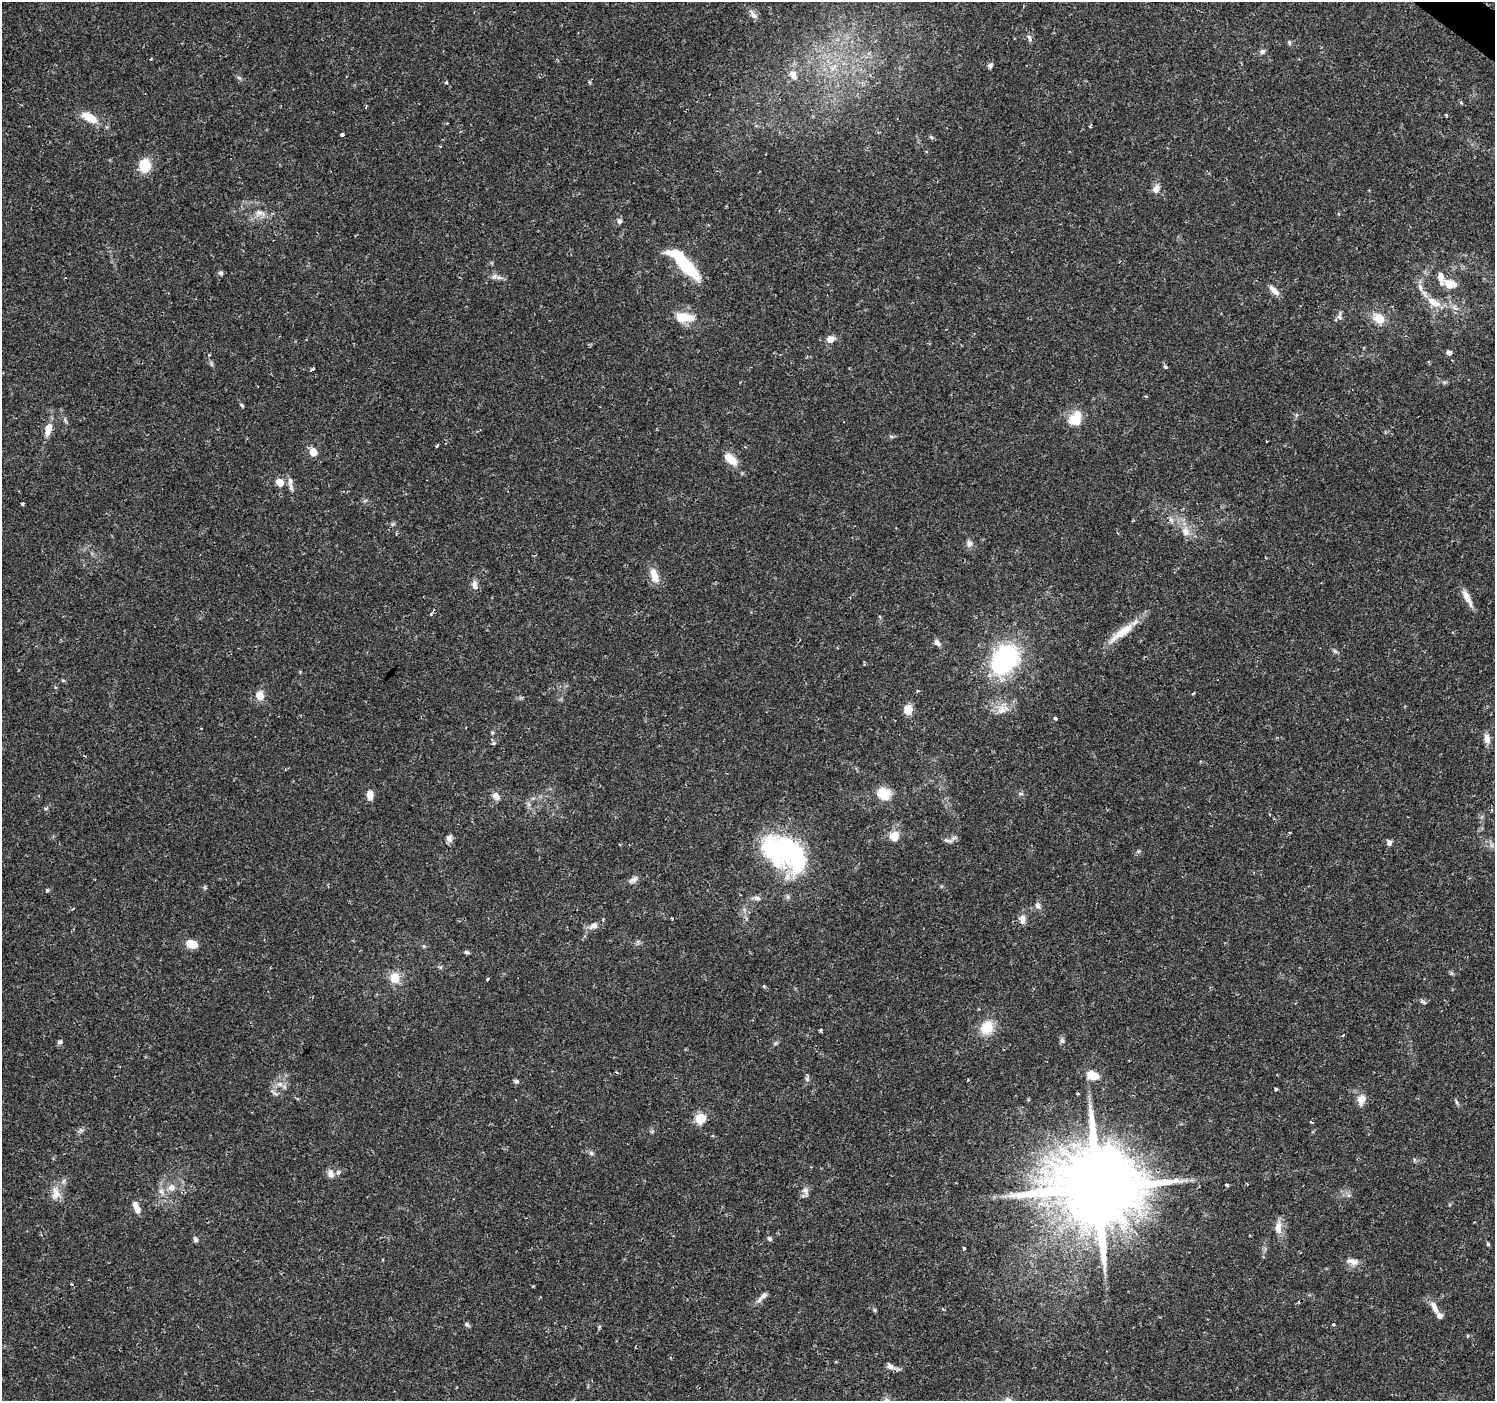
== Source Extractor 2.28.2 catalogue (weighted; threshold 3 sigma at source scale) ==
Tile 10 of 4 x 4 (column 2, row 3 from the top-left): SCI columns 1499-2991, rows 1640-3038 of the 5978 x 6011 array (HDU 1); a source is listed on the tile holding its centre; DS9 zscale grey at full resolution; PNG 1497 x 1403 px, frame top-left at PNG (2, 2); no overlay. Shown black and unused: <1% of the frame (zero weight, under 2 of 3 exposures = <1% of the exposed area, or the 3 px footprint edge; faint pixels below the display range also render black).
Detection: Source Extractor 2.28.2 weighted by HDU 2 'WHT'; one run over the whole footprint, this tile lists its part. Background 0.0292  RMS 0.0028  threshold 0.0125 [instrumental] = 3 sigma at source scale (4.5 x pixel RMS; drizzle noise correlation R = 1.50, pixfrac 1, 0.0396/0.0396 arcsec/px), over >= 5 px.
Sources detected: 140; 1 inside a brighter object's white glare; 2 cosmic-ray / hot-pixel residue — not listed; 4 inside a brighter listed object's ellipse — not listed separately; the other 133 listed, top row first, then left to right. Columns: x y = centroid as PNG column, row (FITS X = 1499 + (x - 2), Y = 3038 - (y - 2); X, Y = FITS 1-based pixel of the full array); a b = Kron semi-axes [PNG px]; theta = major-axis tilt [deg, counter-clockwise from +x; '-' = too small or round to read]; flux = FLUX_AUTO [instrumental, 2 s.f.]
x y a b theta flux
753 14 16 7 -53 1.5
1029 38 11 5 -76 0.82
1289 43 7 4 -71 0.44
1262 51 7 6 - 0.81
990 66 7 6 - 0.73
833 68 13 6 35 2
793 75 14 9 -61 2.4
239 78 7 4 -20 0.51
446 82 5 4 - 0.38
366 107 3 3 - 0.45
1446 115 4 2 - 0.36
89 117 23 10 -30 5.1
342 134 4 3 - 0.84
931 137 6 4 -44 0.41
145 165 13 11 88 6.7
1156 189 13 9 57 1.7
259 213 14 9 4 2.3
619 221 8 6 -70 0.77
685 264 41 10 -45 18
221 273 7 6 - 0.59
498 277 14 4 -10 1.1
1450 284 15 9 -13 3.9
1420 287 13 6 -73 1.4
1274 290 17 6 -45 1.9
1434 302 22 10 -34 4.1
1339 316 13 6 85 0.88
684 317 26 13 -4 5.4
1379 318 14 11 -43 4.1
830 339 10 8 20 1.9
1449 353 6 5 - 1
209 355 4 3 - 0.27
1165 367 5 4 - 0.47
313 369 4 3 - 3.1
1146 396 3 3 - 0.26
242 405 7 4 -46 0.43
65 420 9 4 -55 0.54
1076 420 16 12 -13 5.2
48 429 17 7 77 3.1
891 436 6 4 -19 0.4
437 445 4 2 - 0.38
313 452 5 5 - 5.8
731 459 18 9 -42 4.1
279 482 6 6 - 4.3
290 483 22 6 -85 1.7
22 504 4 3 - 0.94
1171 520 11 5 -63 0.94
1185 531 14 10 -78 2.8
1117 533 4 2 - 0.23
969 544 10 8 -90 1.2
654 576 19 9 -69 3.5
475 586 9 5 -78 2.1
1467 598 24 7 -63 2.8
434 610 5 4 - 0.39
1122 632 44 9 37 6.3
937 643 9 6 -46 1.2
1335 651 7 5 -45 0.55
1005 659 28 19 53 44
1193 693 3 2 - 0.48
260 696 12 11 - 2.5
908 709 7 7 - 5.1
1001 710 14 12 59 3
1055 718 4 4 - 0.38
492 732 5 4 - 0.33
1487 738 12 7 -80 2.1
494 743 5 5 - 0.48
884 794 16 14 -26 5.4
1021 794 8 4 0 0.5
370 795 10 7 -88 2.3
496 796 11 8 -46 1.6
1289 832 4 3 - 0.28
894 836 14 13 - 3
449 838 9 7 -75 1.1
950 841 7 7 - 0.94
1389 842 8 6 -79 0.94
781 848 46 32 -11 40
633 880 13 7 31 1.2
47 890 5 4 - 0.37
757 898 11 6 -17 1
1038 906 9 7 -83 1.1
673 919 3 3 - 0.89
1023 919 13 9 -87 1.7
593 926 12 8 35 1.9
191 944 10 7 -19 5.2
467 952 7 4 -17 0.52
394 978 15 13 -79 3.9
487 979 3 3 - 1.3
764 986 4 4 - 0.41
1423 1002 9 4 -37 0.55
987 1027 20 17 54 5.7
820 1030 4 3 - 0.44
1343 1035 4 3 - 2.4
1062 1040 7 6 - 0.72
60 1042 7 6 - 0.7
775 1043 6 5 - 0.47
1093 1075 14 9 -15 3.6
807 1079 8 6 66 0.68
516 1081 7 5 -22 0.59
280 1084 9 7 -15 1.5
1276 1089 4 4 - 0.35
1078 1093 4 2 - 0.31
297 1098 5 3 - 0.34
1361 1100 13 9 74 2.6
1456 1102 7 4 -88 0.49
700 1118 6 5 - 13
81 1130 7 5 -43 0.59
652 1131 6 4 19 0.35
591 1153 7 5 -47 0.59
1415 1160 6 5 - 0.54
338 1172 8 6 44 0.81
331 1174 10 8 -61 1.8
1226 1185 3 3 - 0.63
172 1188 10 8 -28 1.9
1097 1188 24 22 14 3600
161 1191 8 6 -63 1.1
805 1191 10 8 -35 1.3
56 1193 20 12 -89 3.4
1349 1195 6 4 18 0.47
136 1208 15 6 -69 2.2
1278 1227 18 9 85 2.7
769 1239 7 5 -45 0.56
195 1240 7 6 - 0.64
1488 1244 5 4 - 0.37
964 1248 3 3 - 0.86
1352 1261 17 8 -12 2
533 1286 3 3 - 0.35
764 1295 12 6 39 1.2
1435 1308 21 7 -62 2.2
875 1310 6 4 -89 0.37
467 1324 8 5 -48 0.54
1333 1324 3 3 - 1.3
1467 1336 5 3 - 0.23
890 1366 12 7 -26 1.3
886 1400 10 6 -37 1.2
Overlapping masked pixels (flux is a lower limit): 1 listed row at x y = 1097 1188
Isophote crosses this tile's border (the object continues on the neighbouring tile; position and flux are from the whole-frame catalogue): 1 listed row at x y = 886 1400